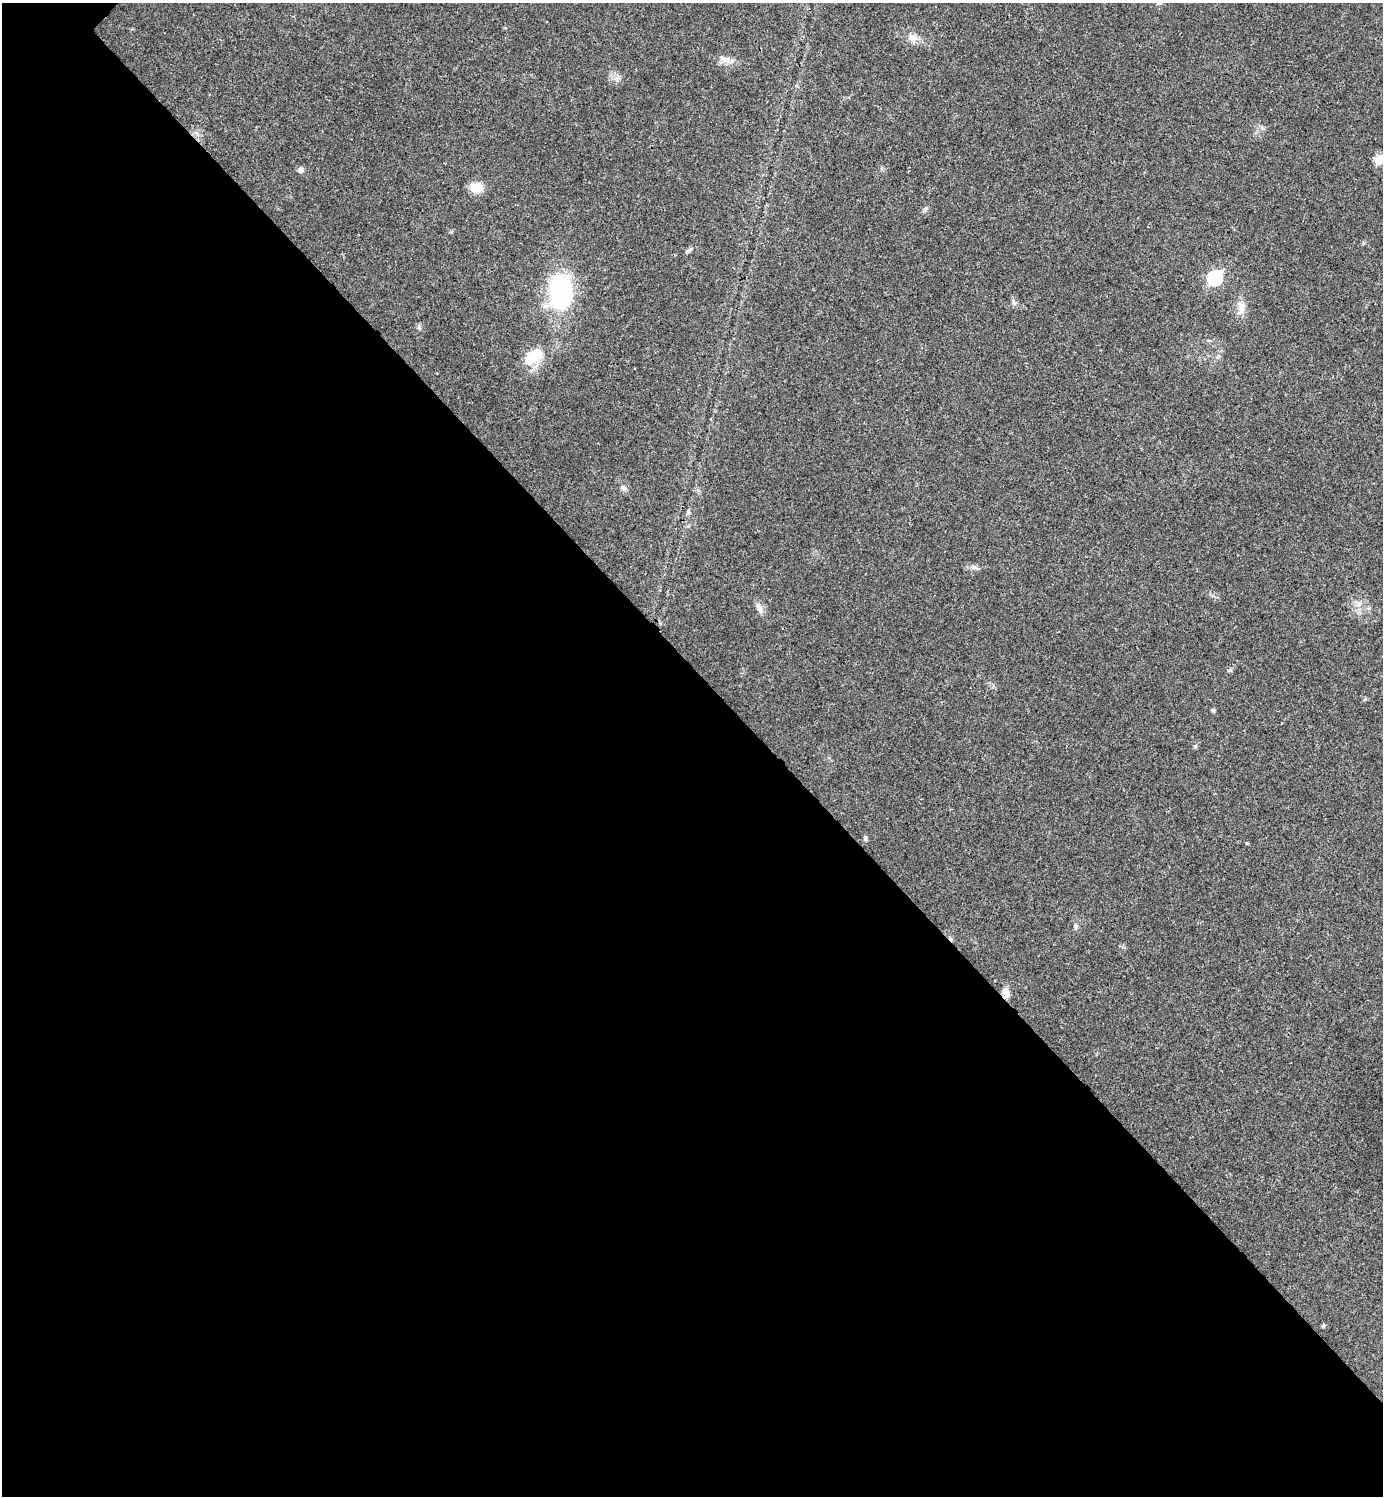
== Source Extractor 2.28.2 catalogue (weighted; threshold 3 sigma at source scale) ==
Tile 14 of 4 x 4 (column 2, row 4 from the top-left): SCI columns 1542-2922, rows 7-1500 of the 5986 x 5986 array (HDU 1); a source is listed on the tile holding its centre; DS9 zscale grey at full resolution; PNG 1385 x 1498 px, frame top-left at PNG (2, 3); no overlay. Shown black and unused: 55% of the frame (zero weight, under 3 of 4 exposures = <1% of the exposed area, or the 3 px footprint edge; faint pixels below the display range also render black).
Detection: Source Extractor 2.28.2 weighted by HDU 2 'WHT'; one run over the whole footprint, this tile lists its part. Background 0.0194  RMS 0.004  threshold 0.0182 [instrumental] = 3 sigma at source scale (4.5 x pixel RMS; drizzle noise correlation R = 1.50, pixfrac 1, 0.05/0.05 arcsec/px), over >= 5 px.
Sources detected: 25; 1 cosmic-ray / hot-pixel residue — not listed; the other 24 listed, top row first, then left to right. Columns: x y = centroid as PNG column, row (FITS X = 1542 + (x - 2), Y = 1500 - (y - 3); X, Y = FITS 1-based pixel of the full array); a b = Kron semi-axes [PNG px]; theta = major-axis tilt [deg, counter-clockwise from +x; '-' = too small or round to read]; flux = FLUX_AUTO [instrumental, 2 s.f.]
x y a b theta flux
912 38 13 9 -25 2.9
725 59 16 8 -13 2.8
1379 160 16 11 55 3.5
300 170 7 6 - 1.3
477 187 12 9 -9 7.1
925 209 7 5 46 0.81
688 250 12 4 37 1
1215 278 7 6 - 48
561 291 34 21 -88 52
1014 303 9 4 -58 0.86
1241 307 16 11 89 3.7
419 327 7 4 72 0.68
533 357 27 15 37 9.9
623 488 10 4 -39 0.98
973 567 9 6 0 1.4
1359 604 7 6 - 1.4
759 608 15 6 -57 2
1230 670 6 5 - 0.64
1213 710 4 4 - 0.78
1195 746 5 4 - 0.62
865 838 7 5 -71 0.71
1076 927 7 4 -90 0.73
1006 992 10 9 - 2.2
1323 1326 6 4 19 0.5
Isophote crosses this tile's border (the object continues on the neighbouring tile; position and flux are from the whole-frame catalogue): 1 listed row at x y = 1379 160